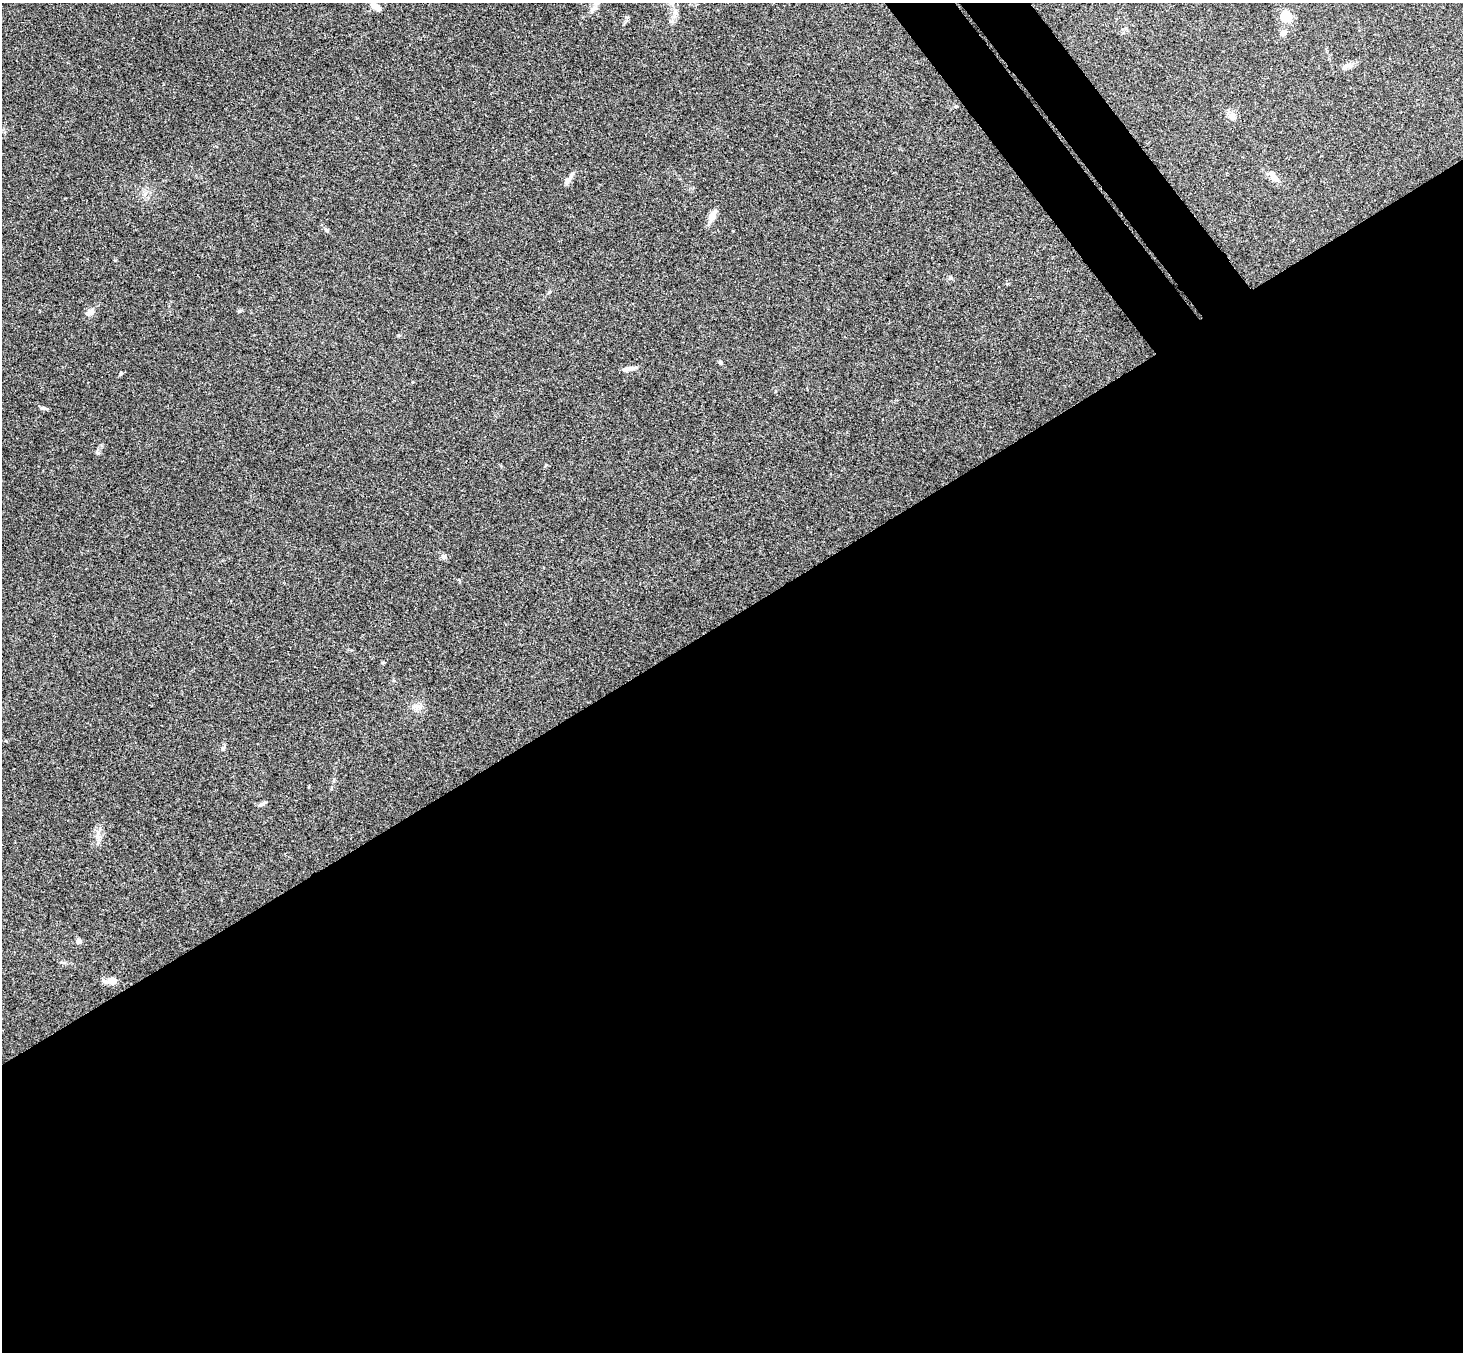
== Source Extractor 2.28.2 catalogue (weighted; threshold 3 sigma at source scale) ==
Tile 15 of 4 x 4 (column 3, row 4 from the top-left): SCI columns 2974-4434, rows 331-1680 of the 5945 x 5925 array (HDU 1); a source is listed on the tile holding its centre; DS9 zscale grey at full resolution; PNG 1465 x 1354 px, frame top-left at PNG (2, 3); no overlay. Shown black and unused: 57% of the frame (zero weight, under 3 of 4 exposures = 6% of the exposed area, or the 3 px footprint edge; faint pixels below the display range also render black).
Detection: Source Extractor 2.28.2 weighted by HDU 2 'WHT'; one run over the whole footprint, this tile lists its part. Background 0.218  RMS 0.0084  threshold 0.0379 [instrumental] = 3 sigma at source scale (4.5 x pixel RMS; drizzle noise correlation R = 1.50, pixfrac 1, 0.05/0.05 arcsec/px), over >= 5 px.
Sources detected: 26; all 26 listed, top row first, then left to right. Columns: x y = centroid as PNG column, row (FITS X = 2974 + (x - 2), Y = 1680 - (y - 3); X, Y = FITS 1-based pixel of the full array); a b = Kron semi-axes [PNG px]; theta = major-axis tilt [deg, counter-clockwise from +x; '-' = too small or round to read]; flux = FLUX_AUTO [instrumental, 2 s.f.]
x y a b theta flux
375 6 15 7 -35 4.9
594 8 10 6 35 3
675 12 11 6 -89 4
1286 16 5 5 - 69
1283 33 4 4 - 12
1347 66 19 7 26 4.5
956 106 5 3 - 0.86
1232 116 12 9 -48 4.5
1273 177 16 8 -48 6.3
567 181 12 6 60 3.6
712 216 17 7 64 6.6
326 229 7 4 -19 1.2
950 278 6 5 - 1.5
239 311 6 4 44 1
90 312 10 7 33 4.2
720 362 6 4 -48 1.2
629 369 17 5 8 4.2
43 408 8 5 -11 1.8
97 453 6 6 - 1.7
443 557 7 7 - 2.3
383 663 4 4 - 0.83
417 706 16 7 -18 4.7
262 804 12 3 35 1.7
98 834 12 5 85 3.9
79 941 4 4 - 7.3
112 981 13 9 -1 6.1
Unlisted compact peaks at least as high as the median listed source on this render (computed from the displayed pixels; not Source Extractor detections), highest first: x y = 223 748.